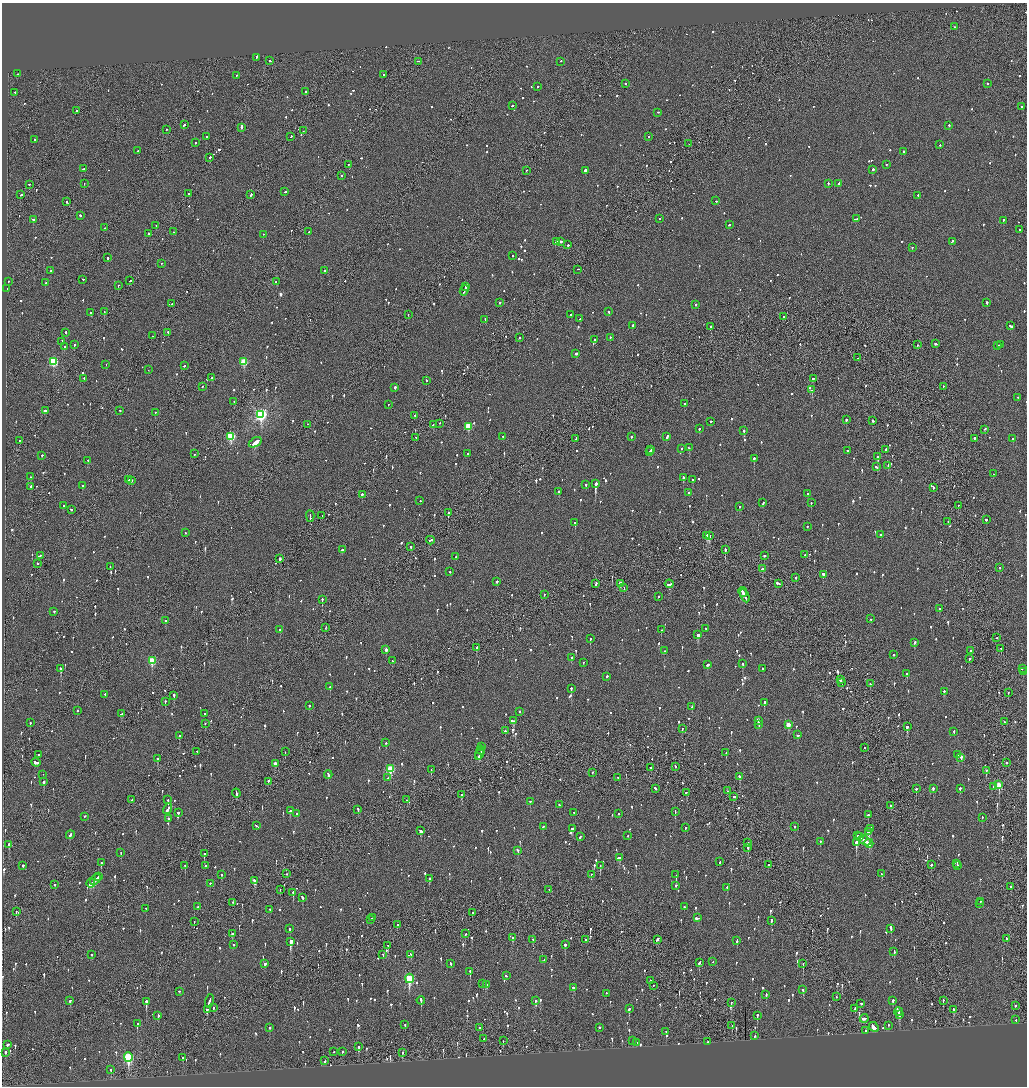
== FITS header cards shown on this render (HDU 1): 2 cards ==
NAXIS1  =                 2050
NAXIS2  =                 2168

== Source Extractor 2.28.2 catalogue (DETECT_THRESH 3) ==
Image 2050 x 2168 px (HDU 1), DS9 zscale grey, zoomed out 1/2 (1 PNG px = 2 x 2 image px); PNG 1029 x 1088 px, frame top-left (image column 2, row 2168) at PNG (2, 3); each listed source drawn as its Kron ellipse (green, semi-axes under 4 px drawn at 4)
Background -0.106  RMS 0.066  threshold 0.197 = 3 sigma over >= 5 px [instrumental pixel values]
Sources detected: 1443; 45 cannot appear on this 1/2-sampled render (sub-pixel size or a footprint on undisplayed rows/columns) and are neither listed nor drawn; of the other 1398, the 500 brightest by FLUX_AUTO listed and drawn (898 fainter detections omitted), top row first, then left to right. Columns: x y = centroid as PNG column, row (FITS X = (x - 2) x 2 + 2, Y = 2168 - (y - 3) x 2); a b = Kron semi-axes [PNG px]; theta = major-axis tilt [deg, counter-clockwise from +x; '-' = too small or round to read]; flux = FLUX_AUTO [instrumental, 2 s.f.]
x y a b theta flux
954 27 2 2 - 57
256 58 3 2 - 170
270 61 3 2 - 270
418 62 2 2 - 89
560 62 2 2 - 62
18 74 2 2 - 98
384 75 2 2 - 81
236 76 2 2 - 73
625 84 2 2 - 76
987 84 2 2 - 96
537 87 2 2 - 83
305 92 2 1 - 67
15 93 2 2 - 98
512 106 3 2 - 93
1021 107 2 2 - 59
76 111 2 2 - 160
657 113 2 1 - 140
184 125 3 2 - 170
949 126 2 2 - 93
241 128 3 2 - 410
166 130 2 1 - 81
303 131 2 2 - 160
206 137 2 2 - 90
291 137 2 2 - 81
648 137 2 2 - 64
34 140 2 2 - 130
195 143 2 2 - 79
689 144 2 1 - 110
940 145 2 2 - 59
138 151 2 2 - 72
904 152 2 2 - 150
210 158 2 1 - 250
348 165 2 1 - 83
886 165 2 2 - 65
83 169 2 2 - 97
873 170 2 2 - 270
526 171 2 2 - 66
585 171 3 2 - 420
342 176 2 1 - 77
84 184 2 1 - 98
828 184 2 2 - 220
839 184 3 2 - 150
29 185 2 2 - 64
285 192 2 2 - 74
189 194 3 2 - 260
20 195 2 1 - 270
251 195 3 2 - 270
918 196 2 2 - 180
716 201 2 2 - 72
67 202 2 2 - 96
80 216 2 2 - 240
659 219 2 2 - 110
856 219 4 2 - 160
34 220 4 2 - 190
1003 221 3 2 - 72
729 225 2 2 - 58
156 226 2 2 - 65
104 228 2 2 - 57
1019 230 2 1 - 68
173 232 2 2 - 190
309 232 3 2 - 99
148 234 2 2 - 300
263 235 2 1 - 150
556 242 4 1 - 130
560 242 3 2 - 130
952 242 2 2 - 84
568 245 2 2 - 200
912 248 2 2 - 73
512 256 2 2 - 60
108 258 2 2 - 370
161 264 2 1 - 58
578 270 2 1 - 120
50 271 2 1 - 86
324 271 2 2 - 100
83 280 2 2 - 73
130 281 2 2 - 70
9 282 2 2 - 59
276 282 2 2 - 62
46 283 2 2 - 87
118 286 2 2 - 220
466 287 3 2 - 200
7 289 2 2 - 63
464 291 5 2 - 290
500 303 2 2 - 79
987 303 2 2 - 310
172 304 2 2 - 70
695 305 2 2 - 66
104 312 2 1 - 87
609 312 2 2 - 75
90 313 2 2 - 220
408 315 2 1 - 57
571 315 2 2 - 100
783 317 2 1 - 68
580 319 2 2 - 78
485 320 2 2 - 160
632 326 2 2 - 100
1011 326 3 2 - 250
711 327 3 2 - 120
66 333 2 2 - 110
168 333 2 2 - 110
153 336 2 2 - 75
519 338 2 1 - 79
610 338 2 2 - 210
595 340 2 2 - 220
62 342 2 2 - 140
936 344 3 2 - 86
74 345 2 2 - 220
917 345 2 2 - 65
1000 345 3 2 - 68
998 346 2 2 - 63
64 347 2 2 - 110
576 354 2 2 - 100
858 358 2 2 - 58
53 362 3 3 - 1200
244 362 3 3 - 580
106 365 2 2 - 110
184 366 2 2 - 66
148 370 2 1 - 120
212 378 3 2 - 81
84 379 2 2 - 65
813 379 2 2 - 74
426 381 2 2 - 92
202 387 2 2 - 74
943 387 2 2 - 62
395 388 2 2 - 330
812 390 2 2 - 350
1018 398 2 2 - 77
234 402 2 2 - 65
684 404 2 2 - 70
388 405 2 2 - 84
45 411 4 2 - 110
120 411 2 2 - 190
155 413 2 2 - 120
261 415 4 4 - 2900
415 416 2 2 - 59
846 420 2 2 - 190
873 421 2 2 - 210
711 422 2 2 - 60
308 424 2 1 - 69
439 424 2 1 - 120
433 425 2 2 - 95
468 427 3 3 - 460
699 429 2 2 - 100
984 430 3 2 - 220
744 431 2 2 - 180
231 437 3 3 - 1200
503 437 2 1 - 170
631 437 2 2 - 83
667 437 4 2 - 120
416 438 2 2 - 59
576 439 3 1 - 91
974 439 2 2 - 120
1013 439 2 2 - 89
19 441 2 1 - 72
255 443 7 2 34 1500
689 448 3 2 - 83
681 449 2 2 - 73
651 450 4 2 - 160
886 450 2 2 - 80
847 451 2 2 - 93
649 452 4 2 - 220
195 454 2 2 - 61
467 454 2 2 - 60
42 455 2 2 - 82
878 457 2 2 - 840
754 459 2 2 - 350
88 461 2 2 - 76
888 466 2 2 - 70
876 467 3 2 - 120
993 474 2 2 - 57
31 477 2 2 - 81
683 478 3 2 - 340
128 480 2 2 - 150
693 480 2 2 - 70
131 481 3 2 - 91
595 484 3 2 - 1800
586 485 2 2 - 74
82 486 2 2 - 150
31 487 2 2 - 60
933 488 3 2 - 89
559 492 2 2 - 62
689 493 3 2 - 83
807 494 2 2 - 61
362 495 2 2 - 150
420 501 2 2 - 84
763 503 3 2 - 73
811 503 2 2 - 68
63 506 2 2 - 62
958 506 2 1 - 86
739 507 2 2 - 120
71 510 2 2 - 70
448 513 2 1 - 190
310 516 6 2 -86 450
322 516 2 2 - 80
986 520 2 2 - 180
948 522 2 1 - 64
575 523 2 2 - 380
807 527 2 2 - 61
185 533 2 2 - 78
881 535 2 2 - 76
707 536 3 2 - 470
709 536 2 2 - 360
430 541 4 2 - 170
411 547 3 2 - 87
342 550 2 2 - 140
725 550 2 2 - 310
805 555 2 2 - 110
40 556 2 2 - 95
764 556 2 2 - 560
456 557 2 2 - 470
280 559 2 2 - 1100
37 564 2 2 - 93
110 567 2 1 - 57
1000 568 2 1 - 64
762 569 3 2 - 59
450 572 2 2 - 77
823 575 3 2 - 160
796 578 2 2 - 320
497 582 2 2 - 110
596 584 3 2 - 120
621 584 3 2 - 180
669 584 4 2 - 210
778 584 4 2 - 560
624 588 2 1 - 94
743 592 5 2 - 280
544 595 2 2 - 80
745 596 7 2 -63 370
658 597 2 1 - 140
322 600 2 2 - 250
939 609 2 2 - 64
54 612 2 2 - 150
870 619 2 2 - 69
166 621 2 2 - 68
326 628 2 1 - 120
706 629 2 2 - 84
280 630 2 2 - 210
661 630 2 2 - 79
698 635 3 2 - 390
997 638 2 2 - 60
590 639 2 2 - 160
914 643 3 2 - 90
477 648 3 2 - 73
1001 649 2 2 - 110
386 650 3 2 - 74
665 651 2 2 - 170
971 651 2 2 - 60
893 655 2 2 - 150
571 658 2 2 - 87
969 659 2 2 - 110
152 661 3 3 - 560
392 661 2 2 - 190
583 663 2 2 - 68
743 664 2 2 - 130
707 665 3 2 - 90
60 669 2 2 - 250
762 669 2 2 - 58
1022 669 3 2 - 120
1023 672 2 2 - 70
907 674 3 2 - 74
607 677 2 2 - 68
840 680 4 2 - 190
842 683 2 1 - 57
870 684 2 2 - 81
330 687 2 2 - 99
571 689 2 2 - 260
944 692 2 2 - 140
1008 693 2 2 - 70
105 695 2 2 - 78
174 696 3 2 - 120
165 702 2 2 - 89
764 703 2 2 - 260
309 706 2 2 - 120
692 707 2 2 - 67
77 711 2 2 - 76
519 712 2 2 - 78
121 714 3 2 - 100
204 714 2 1 - 91
513 721 4 2 - 170
758 721 4 2 - 310
1004 722 2 2 - 57
30 723 2 2 - 110
205 724 2 2 - 78
759 725 3 2 - 170
788 725 3 2 - 180
907 727 2 2 - 580
682 729 2 2 - 71
505 731 2 2 - 140
954 732 2 2 - 170
798 735 3 2 - 120
179 736 2 2 - 210
386 743 2 2 - 58
482 747 2 1 - 86
864 748 2 1 - 72
481 750 4 2 - 190
197 752 2 2 - 96
285 752 2 1 - 62
726 753 2 2 - 170
480 754 5 2 - 260
39 755 2 2 - 76
957 755 3 2 - 210
478 757 2 1 - 110
961 758 4 2 - 200
158 759 3 2 - 130
36 763 5 2 - 290
1006 763 2 2 - 180
275 764 3 2 - 100
675 767 2 2 - 77
650 768 2 2 - 74
390 769 4 3 - 740
431 770 2 2 - 59
986 771 2 2 - 94
592 773 2 1 - 57
43 775 2 1 - 89
328 775 4 2 - 340
739 777 3 2 - 390
388 778 2 2 - 150
618 778 2 1 - 58
44 782 3 2 - 140
268 782 4 1 - 120
999 785 3 2 - 340
993 787 2 2 - 110
655 789 3 2 - 110
916 789 2 2 - 94
933 789 3 2 - 70
960 789 2 2 - 170
727 791 2 1 - 82
236 793 4 2 - 280
686 793 2 2 - 98
462 795 2 2 - 270
734 797 2 2 - 78
132 800 2 2 - 68
168 800 2 2 - 120
406 800 2 2 - 67
530 802 2 2 - 58
559 805 2 2 - 60
890 806 2 2 - 140
168 809 5 2 - 230
358 810 3 2 - 58
290 811 2 2 - 76
675 812 4 2 - 150
178 813 2 2 - 66
574 813 2 2 - 66
297 814 2 2 - 65
619 814 2 2 - 73
868 815 2 2 - 270
84 817 3 2 - 110
982 818 2 2 - 60
168 819 2 2 - 96
256 826 3 2 - 220
543 827 2 2 - 60
795 827 2 2 - 130
685 828 2 2 - 61
572 829 3 3 - 89
871 829 2 2 - 110
421 831 3 2 - 470
869 832 3 2 - 530
70 835 4 2 - 190
627 836 2 2 - 63
858 836 3 2 - 140
580 837 3 2 - 140
860 837 3 2 - 120
865 841 7 2 -33 360
820 842 2 2 - 66
747 843 2 1 - 99
856 843 3 2 - 1100
869 844 4 2 - 540
9 845 3 2 - 490
748 848 3 2 - 130
518 851 3 2 - 120
121 853 2 2 - 68
204 854 2 2 - 170
619 858 3 2 - 220
720 862 2 2 - 64
101 863 3 2 - 180
957 864 2 1 - 120
768 865 3 1 - 250
931 865 2 2 - 130
23 866 2 2 - 360
185 866 2 2 - 90
206 866 2 2 - 63
600 866 2 2 - 67
957 866 2 2 - 210
287 874 2 1 - 150
882 874 3 2 - 69
221 875 2 2 - 130
591 875 2 2 - 91
676 875 3 2 - 95
98 877 3 2 - 120
429 879 2 2 - 190
95 880 6 2 42 240
255 881 3 3 - 230
91 884 5 2 - 140
210 884 2 2 - 99
55 885 2 2 - 80
676 886 2 2 - 58
1011 887 2 2 - 110
727 888 3 2 - 65
280 890 3 1 - 69
549 890 2 2 - 82
293 893 2 2 - 180
302 898 3 2 - 89
980 902 2 2 - 110
233 903 2 2 - 62
980 904 2 2 - 69
198 907 2 2 - 170
684 907 2 2 - 130
146 909 2 2 - 60
270 910 2 2 - 94
16 912 2 2 - 57
472 913 2 1 - 74
373 918 3 2 - 150
697 918 4 2 - 120
370 920 2 1 - 93
771 921 3 2 - 140
194 922 2 1 - 61
397 925 2 2 - 76
290 929 3 2 - 150
891 929 4 2 - 150
232 934 2 2 - 180
465 934 2 2 - 57
513 938 3 2 - 110
1006 939 2 2 - 62
533 940 2 2 - 330
585 940 2 2 - 120
657 940 3 2 - 260
737 941 3 2 - 130
290 942 2 2 - 3500
233 945 2 2 - 59
565 945 2 2 - 420
388 946 2 2 - 220
894 952 4 2 - 130
92 955 2 2 - 68
383 955 3 2 - 140
411 955 3 2 - 120
544 960 2 2 - 90
713 962 2 1 - 130
699 963 3 2 - 110
265 964 3 2 - 64
451 964 2 2 - 66
803 964 2 1 - 110
470 972 3 2 - 190
506 976 2 2 - 86
409 979 5 3 - 1100
650 981 3 2 - 62
483 984 2 2 - 110
486 985 3 2 - 160
653 986 2 2 - 72
574 988 3 3 - 100
803 990 2 2 - 110
179 992 2 2 - 66
606 993 2 2 - 180
766 995 3 2 - 110
836 997 2 1 - 58
943 1000 2 2 - 66
70 1001 3 2 - 63
209 1001 7 2 73 290
421 1001 4 2 - 280
535 1001 2 2 - 420
893 1001 2 2 - 130
146 1002 4 2 - 320
731 1003 2 1 - 71
861 1004 2 2 - 76
1015 1006 2 2 - 120
213 1008 3 1 - 130
629 1009 3 2 - 140
855 1009 3 2 - 79
207 1010 4 2 - 68
953 1010 3 2 - 150
898 1012 4 2 - 210
900 1015 3 2 - 140
158 1016 3 2 - 94
757 1016 2 2 - 250
864 1019 4 2 - 150
1016 1020 2 2 - 58
137 1024 2 2 - 150
405 1025 2 2 - 59
732 1026 2 2 - 71
889 1026 2 2 - 73
874 1027 5 2 - 820
269 1028 2 2 - 160
479 1028 2 2 - 260
600 1028 2 2 - 93
866 1031 2 2 - 81
666 1032 2 2 - 110
755 1036 2 2 - 75
484 1039 2 2 - 140
503 1041 2 1 - 57
632 1041 2 2 - 72
708 1042 2 1 - 92
637 1043 2 1 - 73
7 1045 3 2 - 370
359 1047 2 2 - 400
334 1052 2 2 - 75
342 1052 2 2 - 140
5 1053 2 2 - 320
402 1053 2 2 - 64
128 1058 5 3 - 1700
183 1058 3 2 - 69
325 1061 2 1 - 310
111 1070 4 1 - 180
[898 fainter detections neither listed nor drawn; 45 sub-pixel or undisplayed-footprint detections neither listed nor drawn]